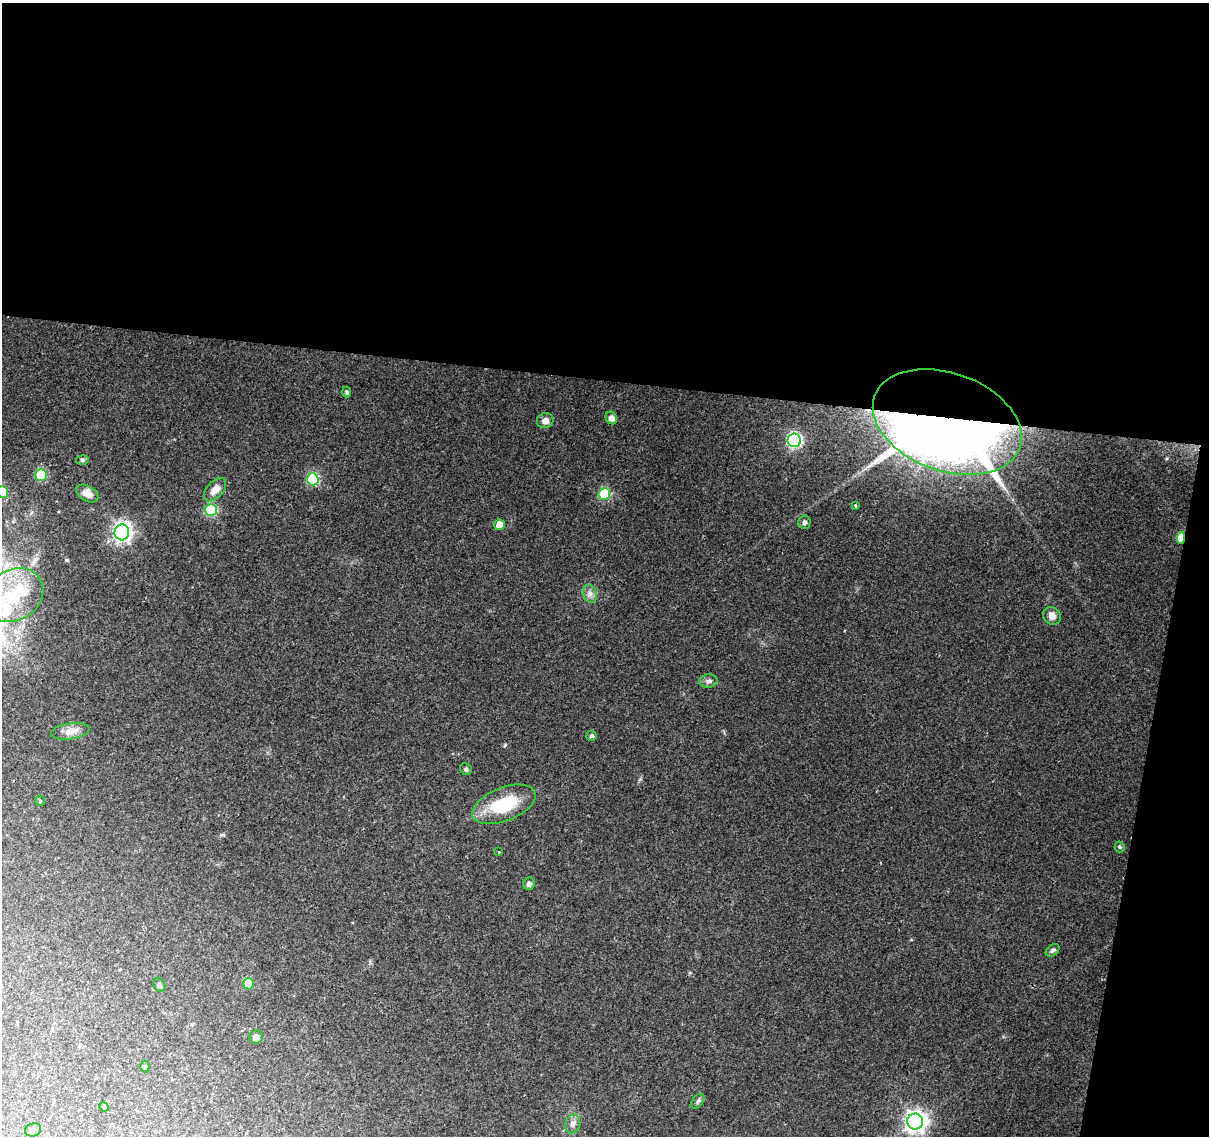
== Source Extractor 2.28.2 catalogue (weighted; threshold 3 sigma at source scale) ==
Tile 4 of 4 x 4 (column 4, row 1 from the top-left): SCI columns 3622-4828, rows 3629-4762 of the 4835 x 5046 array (HDU 1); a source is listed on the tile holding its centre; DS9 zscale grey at full resolution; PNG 1211 x 1138 px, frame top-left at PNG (2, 3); each listed source drawn as its Kron ellipse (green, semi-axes under 4 px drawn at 4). Shown black and unused: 37% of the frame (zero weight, under 2 of 3 exposures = <1% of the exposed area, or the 3 px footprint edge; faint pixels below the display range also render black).
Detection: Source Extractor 2.28.2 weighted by HDU 2 'WHT'; one run over the whole footprint, this tile lists its part. Background 0.138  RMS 0.0098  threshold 0.0441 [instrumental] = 3 sigma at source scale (4.5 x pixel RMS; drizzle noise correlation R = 1.50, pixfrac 1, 0.0396/0.0396 arcsec/px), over >= 5 px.
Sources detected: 44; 3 inside a brighter object's white glare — neither listed nor drawn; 1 inside a brighter listed object's ellipse — not listed separately; the other 40 listed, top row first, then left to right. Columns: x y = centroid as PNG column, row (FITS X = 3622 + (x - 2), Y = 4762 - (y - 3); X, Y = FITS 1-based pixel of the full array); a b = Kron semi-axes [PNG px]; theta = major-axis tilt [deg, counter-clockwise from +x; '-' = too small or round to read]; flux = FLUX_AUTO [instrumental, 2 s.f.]
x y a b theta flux
347 392 5 4 - 1.9
611 418 6 5 - 5.3
545 421 8 7 - 5.2
947 422 77 49 -20 1500
794 440 7 6 - 160
82 460 6 5 - 1.8
41 475 6 5 - 51
313 479 6 6 - 77
215 490 14 8 48 9.7
2 492 6 5 - 27
87 493 12 7 -31 7.4
604 494 6 6 - 65
855 505 3 3 - 1.4
211 510 6 6 - 84
804 522 7 6 - 2.3
499 525 5 5 - 12
122 532 8 7 - 400
1181 538 6 4 81 28
590 594 9 7 -75 4.5
14 595 30 25 35 57
1052 616 9 8 - 6.3
709 681 9 6 3 3.2
70 731 19 8 8 7.8
592 736 5 5 - 2.5
466 769 6 5 - 1.5
40 801 5 5 - 1.2
504 804 33 16 22 46
1120 847 5 5 - 1.4
499 852 3 2 - 1.3
529 884 6 5 - 3.5
1052 950 8 5 41 2.4
249 984 5 5 - 20
159 985 7 5 -60 2.2
256 1037 7 6 - 3.7
145 1066 6 4 -90 1.3
698 1101 8 5 49 2.2
104 1107 5 4 - 1.3
915 1122 8 8 - 630
573 1124 9 7 76 4.2
33 1130 8 6 17 3
Overlapping masked pixels (flux is a lower limit): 2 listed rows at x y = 947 422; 1181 538
Isophote crosses this tile's border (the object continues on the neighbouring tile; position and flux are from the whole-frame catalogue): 1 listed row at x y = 2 492